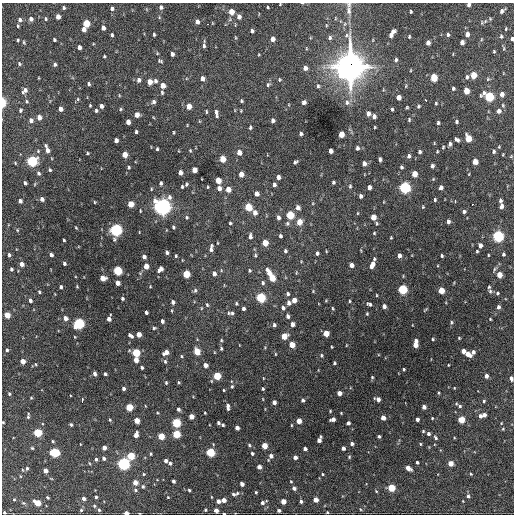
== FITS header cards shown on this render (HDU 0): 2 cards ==
NAXIS1  =                  512 / Axis length
NAXIS2  =                  512 / Axis length

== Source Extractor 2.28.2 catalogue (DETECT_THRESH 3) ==
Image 512 x 512 px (HDU 0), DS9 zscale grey, 1 PNG px = 1 image px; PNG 516 x 516 px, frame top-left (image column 1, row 512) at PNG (2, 3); no overlay
Background 1470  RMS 35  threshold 105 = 3 sigma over >= 5 px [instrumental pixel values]
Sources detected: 458; all 458 listed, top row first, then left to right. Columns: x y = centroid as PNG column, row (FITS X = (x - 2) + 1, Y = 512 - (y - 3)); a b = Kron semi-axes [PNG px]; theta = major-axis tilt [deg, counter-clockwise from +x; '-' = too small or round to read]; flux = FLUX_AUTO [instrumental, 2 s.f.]
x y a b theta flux
302 3 3 2 - 1.9e+03
280 4 3 2 - 1.7e+03
469 5 4 3 - 7.0e+03
161 7 5 5 - 6.2e+03
268 7 3 2 - 2.3e+03
64 8 4 4 - 4.4e+03
112 8 5 4 - 5.8e+03
349 11 13 7 89 1.4e+04
502 11 6 4 43 7.2e+03
231 12 5 4 - 3.3e+04
411 12 3 3 - 2.8e+03
58 17 4 4 - 1.7e+04
159 17 5 3 - 2.1e+03
239 17 5 4 - 1.1e+04
335 18 5 3 - 2.0e+03
31 19 5 5 - 9.2e+03
46 19 5 4 - 3.5e+03
20 20 6 5 - 7.4e+03
485 21 10 5 34 5.7e+03
197 22 5 4 - 9.8e+03
86 23 5 4 - 6.0e+04
208 24 2 2 - 2.2e+03
326 25 4 3 - 1.9e+03
18 26 4 4 - 2.7e+03
103 28 4 4 - 1.1e+04
84 29 4 4 - 1.4e+04
506 29 4 3 - 2.2e+03
252 31 4 3 - 5.9e+03
393 32 5 4 - 9.8e+03
154 34 4 3 - 3.5e+03
467 34 5 4 - 1.2e+04
112 35 4 3 - 4.3e+03
448 35 4 3 - 4.3e+03
391 36 4 4 - 8.3e+03
409 36 4 3 - 2.5e+03
501 36 6 4 88 3.8e+03
235 37 5 3 - 2.1e+03
330 38 6 5 - 5.7e+03
273 39 4 4 - 1.4e+04
512 39 4 3 - 7.3e+03
18 40 3 3 - 2.5e+03
54 40 4 3 - 4.0e+03
24 42 5 4 - 3.0e+03
462 42 4 4 - 1.1e+04
428 43 4 4 - 1.3e+04
204 46 7 4 -90 5.4e+03
79 47 4 4 - 1.1e+04
504 48 5 3 - 2.4e+03
494 51 3 3 - 2.3e+03
172 54 4 4 - 9.0e+03
104 56 3 2 - 2.6e+03
396 60 6 4 72 4.8e+03
160 61 6 4 -16 3.7e+03
19 64 5 4 - 3.6e+03
55 64 4 4 - 5.0e+03
350 66 13 11 -90 2.9e+06
305 68 5 4 - 9.7e+03
411 70 4 2 - 1.7e+03
473 75 5 4 - 4.9e+04
467 77 6 4 82 4.8e+03
202 78 5 4 - 1.2e+04
434 78 5 4 - 6.6e+04
488 79 5 5 - 2.5e+03
139 80 6 5 - 8.0e+03
279 80 5 5 - 2.8e+03
155 81 5 4 - 5.7e+03
150 82 5 4 - 2.1e+04
89 84 4 4 - 4.3e+03
268 84 6 5 - 4.3e+03
163 85 5 4 - 2.1e+04
318 86 5 4 - 4.0e+03
453 88 4 3 - 4.1e+03
25 90 8 5 47 1.0e+04
466 91 5 4 - 3.0e+04
162 93 5 4 - 3.2e+03
502 94 4 4 - 1.2e+04
119 95 5 3 - 1.8e+03
399 97 4 4 - 1.9e+04
489 97 6 5 - 1.8e+05
78 99 5 5 - 2.9e+03
425 99 4 2 - 8.6e+03
27 101 6 4 -83 3.3e+03
241 101 4 4 - 3.2e+03
3 102 7 4 -90 3.3e+04
153 102 5 4 - 6.6e+03
304 102 5 4 - 7.2e+03
347 102 8 7 - 9.8e+03
436 103 5 3 - 2.9e+03
90 105 3 2 - 2.4e+03
503 105 4 4 - 2.4e+03
101 106 4 4 - 8.6e+03
189 106 5 4 - 2.4e+04
418 106 5 4 - 3.1e+03
407 107 4 3 - 2.5e+03
60 109 4 4 - 1.3e+04
121 109 5 4 - 3.1e+03
392 109 4 3 - 3.4e+03
20 110 4 4 - 3.8e+03
96 111 4 4 - 4.3e+03
241 111 4 3 - 1.9e+03
499 111 5 4 - 1.1e+04
206 112 4 3 - 2.8e+03
216 113 8 3 -83 7.6e+03
368 113 5 4 - 9.8e+03
137 115 4 4 - 1.8e+04
374 116 4 4 - 9.0e+03
39 117 5 4 - 1.7e+04
31 120 5 4 - 1.0e+04
273 120 4 4 - 7.1e+03
409 120 5 3 - 3.0e+03
199 121 5 3 - 1.8e+03
128 122 4 4 - 1.8e+04
456 122 4 4 - 4.1e+03
438 123 4 3 - 4.1e+03
250 127 5 4 - 4.2e+03
375 127 3 2 - 2.0e+03
136 132 4 3 - 4.0e+03
174 133 3 2 - 2.4e+03
301 134 4 3 - 4.7e+03
341 134 5 4 - 3.2e+04
468 138 5 4 - 5.6e+04
116 140 4 4 - 1.1e+04
457 140 5 4 - 6.7e+03
450 144 5 4 - 6.3e+03
46 146 4 4 - 3.7e+03
443 147 4 3 - 2.5e+03
357 148 5 4 - 6.2e+03
157 149 3 3 - 3.1e+03
47 150 5 4 - 1.4e+04
190 150 3 3 - 2.1e+03
331 151 4 4 - 1.2e+04
437 151 4 3 - 2.0e+03
493 151 5 4 - 5.0e+03
239 152 5 4 - 1.9e+04
420 152 5 4 - 5.1e+03
87 153 4 3 - 2.9e+03
125 155 5 4 - 2.9e+04
409 156 5 4 - 6.5e+03
511 156 5 4 - 2.1e+03
223 159 5 4 - 3.9e+04
380 159 4 4 - 6.0e+03
32 161 5 5 - 2.9e+05
295 162 5 3 - 4.2e+03
475 162 5 4 - 2.7e+04
364 164 4 4 - 1.1e+04
432 166 5 4 - 6.2e+03
128 167 4 3 - 3.2e+03
401 167 5 4 - 4.0e+03
50 170 4 3 - 3.1e+03
194 170 5 4 - 2.3e+04
180 172 4 4 - 1.3e+04
38 173 5 4 - 5.0e+03
241 174 5 4 - 2.0e+04
414 174 5 4 - 3.2e+04
278 177 4 4 - 1.0e+04
433 179 4 4 - 2.1e+03
218 180 5 4 - 4.3e+04
333 182 3 3 - 3.8e+03
25 183 4 3 - 5.1e+03
161 183 4 3 - 4.0e+03
35 184 5 3 - 1.9e+03
186 184 4 3 - 3.5e+03
274 185 4 3 - 6.5e+03
350 186 6 4 90 3.4e+03
182 187 4 3 - 3.1e+03
207 187 4 3 - 2.2e+03
369 187 4 4 - 1.1e+04
405 187 5 5 - 4.2e+05
441 187 4 4 - 1.1e+04
219 188 5 4 - 1.1e+04
228 189 5 4 - 2.4e+04
256 194 4 4 - 1.4e+04
361 196 4 4 - 6.7e+03
42 199 4 4 - 8.9e+03
435 200 4 3 - 3.3e+03
20 201 4 4 - 7.8e+03
500 201 4 3 - 5.2e+03
95 202 4 3 - 2.0e+03
130 204 5 4 - 3.7e+04
473 204 3 2 - 3.2e+03
501 206 5 4 - 8.9e+03
162 207 7 7 - 1.2e+06
248 207 5 4 - 7.9e+04
423 207 4 4 - 2.3e+03
298 208 5 4 - 1.2e+04
464 211 4 3 - 5.0e+03
255 213 5 5 - 1.2e+04
290 215 5 4 - 1.0e+05
187 217 5 5 - 3.4e+03
278 217 5 4 - 7.9e+03
373 217 5 4 - 3.3e+04
299 222 5 4 - 3.4e+04
448 222 4 3 - 7.4e+03
230 223 4 3 - 3.1e+03
287 223 6 5 - 4.2e+03
377 223 5 4 - 3.0e+03
173 227 4 3 - 3.7e+03
76 228 4 2 - 2.1e+03
17 230 5 4 - 2.5e+03
116 230 5 5 - 5.8e+05
374 233 3 3 - 2.3e+03
250 236 7 4 -87 7.5e+03
280 236 4 3 - 4.7e+03
498 236 5 5 - 4.0e+05
391 238 3 2 - 2.2e+03
64 240 3 3 - 2.9e+03
265 243 5 4 - 4.2e+04
480 245 4 4 - 9.7e+03
211 248 10 4 83 8.4e+03
285 251 4 3 - 4.1e+03
326 251 4 2 - 1.8e+03
477 251 3 3 - 2.5e+03
167 252 4 3 - 5.8e+03
317 253 4 3 - 5.5e+03
503 254 4 3 - 4.0e+03
9 255 5 3 - 4.4e+03
51 255 4 3 - 7.8e+03
255 255 6 4 87 3.5e+03
488 255 3 2 - 1.8e+03
176 256 4 4 - 2.7e+03
399 256 4 4 - 1.1e+04
442 256 3 3 - 3.3e+03
144 257 4 4 - 7.9e+03
374 259 4 3 - 3.1e+03
64 263 4 3 - 5.0e+03
22 264 5 4 - 1.2e+04
351 265 4 4 - 1.4e+04
372 265 7 4 64 1.7e+04
146 266 5 4 - 2.6e+04
11 269 4 3 - 4.3e+03
160 269 6 4 49 1.3e+04
221 270 5 3 - 2.2e+03
117 271 5 4 - 1.6e+05
249 271 4 4 - 3.2e+03
269 273 8 5 -65 2.4e+04
186 274 5 4 - 7.8e+04
214 274 5 4 - 9.7e+03
499 275 5 4 - 3.2e+04
103 278 5 4 - 2.5e+04
272 278 5 4 - 5.1e+04
118 283 4 4 - 1.5e+04
263 283 5 4 - 4.5e+03
77 286 3 3 - 2.0e+03
150 286 3 3 - 1.8e+03
61 287 4 3 - 5.0e+03
489 287 4 3 - 2.9e+03
402 289 5 5 - 1.9e+05
195 290 6 5 - 4.6e+03
441 290 5 4 - 4.9e+04
313 291 4 4 - 2.0e+03
490 291 7 5 -89 5.0e+03
39 292 4 3 - 3.1e+03
497 293 5 5 - 3.6e+03
287 294 5 4 - 5.4e+03
377 295 4 2 - 1.9e+03
122 298 3 3 - 4.0e+03
261 298 5 5 - 2.0e+05
30 300 4 3 - 6.3e+03
294 300 4 4 - 2.1e+04
326 300 5 3 - 2.0e+03
349 301 4 3 - 2.2e+03
173 302 4 4 - 7.8e+03
236 303 4 3 - 3.4e+03
288 303 5 4 - 7.8e+03
369 304 6 4 -18 4.7e+03
207 305 6 4 -63 3.3e+03
384 306 4 4 - 8.8e+03
498 307 5 4 - 7.4e+03
201 308 5 3 - 2.0e+03
243 308 4 3 - 6.2e+03
283 308 5 5 - 6.4e+03
333 308 4 3 - 2.4e+03
425 310 6 3 37 2.1e+03
146 312 4 3 - 5.5e+03
228 313 4 4 - 2.7e+03
232 313 5 5 - 4.5e+03
367 314 4 3 - 2.4e+03
7 315 5 4 - 3.4e+04
288 316 5 4 - 7.0e+03
65 318 5 4 - 1.4e+04
109 319 5 4 - 1.2e+04
490 319 3 2 - 2.2e+03
162 321 4 3 - 6.1e+03
451 322 5 4 - 3.1e+03
79 323 5 5 - 3.0e+05
292 324 4 4 - 1.3e+04
274 325 4 3 - 4.4e+03
154 328 5 4 - 3.6e+03
326 333 4 4 - 3.4e+04
139 334 4 4 - 2.0e+04
131 336 6 3 -40 6.9e+03
284 336 5 5 - 4.0e+04
75 337 4 2 - 1.6e+03
459 338 3 3 - 2.2e+03
432 339 3 3 - 2.4e+03
221 340 4 4 - 2.7e+03
416 341 4 3 - 6.2e+03
292 345 5 4 - 3.6e+04
415 345 5 4 - 2.2e+04
331 347 3 2 - 2.0e+03
221 348 4 3 - 3.3e+03
7 350 4 3 - 4.8e+03
197 351 5 4 - 5.4e+04
463 351 4 4 - 1.5e+04
166 352 7 4 29 1.6e+04
473 352 6 4 66 7.7e+03
136 353 5 4 - 1.1e+05
275 354 4 3 - 1.9e+03
468 354 6 4 -39 2.2e+04
321 355 6 4 89 3.3e+03
181 356 4 4 - 2.6e+03
136 360 4 4 - 1.8e+04
23 361 4 4 - 2.0e+04
165 361 6 5 - 4.7e+03
334 363 3 3 - 3.0e+03
35 364 4 4 - 2.5e+03
205 365 4 4 - 1.5e+04
448 365 3 2 - 1.8e+03
142 367 4 3 - 4.5e+03
404 369 3 3 - 2.7e+03
95 374 4 3 - 7.7e+03
105 374 4 3 - 4.4e+03
217 376 5 4 - 8.8e+04
486 376 4 3 - 9.0e+03
372 377 3 3 - 2.5e+03
263 378 4 3 - 1.5e+03
511 378 5 3 - 6.6e+03
179 382 4 3 - 2.6e+03
166 383 4 3 - 2.8e+03
232 386 5 4 - 2.7e+03
123 388 4 3 - 7.0e+03
454 388 4 3 - 1.5e+03
263 389 3 3 - 2.7e+03
224 390 3 2 - 1.9e+03
339 393 4 4 - 1.6e+04
438 393 3 3 - 2.5e+03
9 394 4 3 - 2.9e+03
31 398 3 3 - 2.1e+03
263 399 4 2 - 1.5e+03
378 399 5 4 - 1.2e+04
82 400 4 2 - 7.4e+03
303 400 4 4 - 5.2e+03
484 401 4 3 - 2.9e+03
274 402 4 4 - 1.1e+04
228 406 6 3 -83 9.4e+03
460 406 7 5 -3 5.6e+03
129 407 5 4 - 7.4e+04
424 407 4 4 - 1.1e+04
178 409 4 3 - 5.3e+03
157 413 4 3 - 2.2e+03
205 413 3 2 - 2.1e+03
341 413 3 2 - 1.7e+03
484 415 4 4 - 1.0e+04
28 416 8 3 82 4.0e+03
191 416 4 4 - 2.0e+04
480 416 5 3 - 7.2e+03
383 418 4 4 - 1.8e+04
432 418 3 2 - 1.9e+03
333 419 5 4 - 1.2e+04
417 419 4 4 - 7.9e+03
110 420 5 4 - 3.0e+03
137 420 4 4 - 3.1e+04
461 420 4 4 - 5.5e+04
299 421 4 4 - 2.6e+04
3 422 3 2 - 2.2e+03
176 423 5 4 - 1.4e+05
218 423 4 3 - 4.7e+03
348 423 4 4 - 6.5e+03
501 423 5 3 - 1.7e+03
71 424 4 3 - 3.7e+03
223 425 3 3 - 3.2e+03
291 425 4 2 - 1.9e+03
237 428 4 4 - 1.4e+04
503 429 4 4 - 2.1e+03
423 431 3 3 - 2.7e+03
37 432 5 4 - 1.2e+05
176 434 5 4 - 8.7e+04
428 434 4 4 - 5.5e+03
136 435 5 4 - 1.7e+04
161 436 4 4 - 5.3e+04
379 436 3 3 - 3.9e+03
435 438 6 4 -50 4.4e+03
319 440 6 4 67 1.4e+04
53 441 4 3 - 3.1e+03
80 444 3 2 - 1.2e+03
213 444 5 3 - 1.7e+03
352 444 4 4 - 6.1e+03
420 444 4 4 - 2.5e+03
249 445 4 4 - 3.1e+03
264 446 4 4 - 4.0e+04
32 448 4 4 - 2.6e+03
104 448 4 4 - 1.4e+04
343 448 4 4 - 8.6e+03
305 449 4 3 - 7.6e+03
54 452 6 5 - 1.5e+05
210 452 5 4 - 1.5e+05
252 453 4 4 - 3.9e+03
150 454 3 3 - 3.0e+03
131 456 5 4 - 8.2e+04
271 456 5 5 - 1.0e+04
295 457 4 4 - 1.0e+04
349 457 5 4 - 2.8e+03
104 458 4 4 - 7.0e+03
96 459 4 4 - 4.6e+03
166 460 4 3 - 7.3e+03
417 462 3 3 - 4.0e+03
89 463 5 3 - 2.1e+03
170 463 5 4 - 4.6e+03
450 463 4 4 - 2.4e+04
123 464 5 5 - 5.1e+05
259 467 4 4 - 1.2e+04
27 468 5 4 - 3.7e+03
408 468 5 4 - 1.9e+04
23 470 5 3 - 1.9e+03
45 470 4 4 - 1.6e+04
144 474 4 4 - 2.4e+03
322 474 3 3 - 2.4e+03
471 474 3 3 - 2.3e+03
20 476 5 3 - 1.9e+03
173 481 4 3 - 5.3e+03
135 482 4 4 - 2.1e+04
291 482 3 3 - 1.9e+03
242 484 4 4 - 1.0e+04
143 486 5 5 - 4.5e+03
294 488 4 4 - 8.6e+03
391 488 4 4 - 7.6e+04
135 490 5 4 - 4.3e+03
189 490 3 3 - 3.3e+03
376 491 4 3 - 2.2e+03
256 492 3 3 - 2.7e+03
237 493 5 5 - 3.8e+03
233 494 5 4 - 4.8e+03
468 496 5 4 - 5.4e+03
47 497 3 3 - 2.6e+03
96 497 3 3 - 3.5e+03
168 497 3 3 - 1.7e+03
83 498 4 3 - 8.0e+03
14 499 4 3 - 2.2e+03
224 500 4 4 - 1.6e+04
316 500 4 4 - 2.0e+04
218 501 4 4 - 1.1e+04
283 501 4 4 - 2.5e+04
301 501 3 3 - 5.5e+03
23 503 5 4 - 3.1e+03
37 503 5 4 - 4.5e+04
262 503 5 5 - 6.8e+03
94 506 5 4 - 3.0e+03
360 509 5 3 - 2.0e+03
81 510 4 4 - 3.0e+03
99 510 4 4 - 3.5e+03
205 510 4 4 - 3.2e+03
216 510 4 4 - 1.2e+04
279 510 4 3 - 4.9e+03
327 512 3 3 - 2.3e+03
4 513 3 3 - 3.5e+03
126 513 4 3 - 1.6e+04
139 513 3 2 - 1.5e+03
224 513 4 2 - 2.5e+03
At the frame edge (FLAGS 8, measured only in part): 12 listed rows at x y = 302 3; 280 4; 469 5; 349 11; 512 39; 3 102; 511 378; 3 422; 4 513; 126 513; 139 513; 224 513